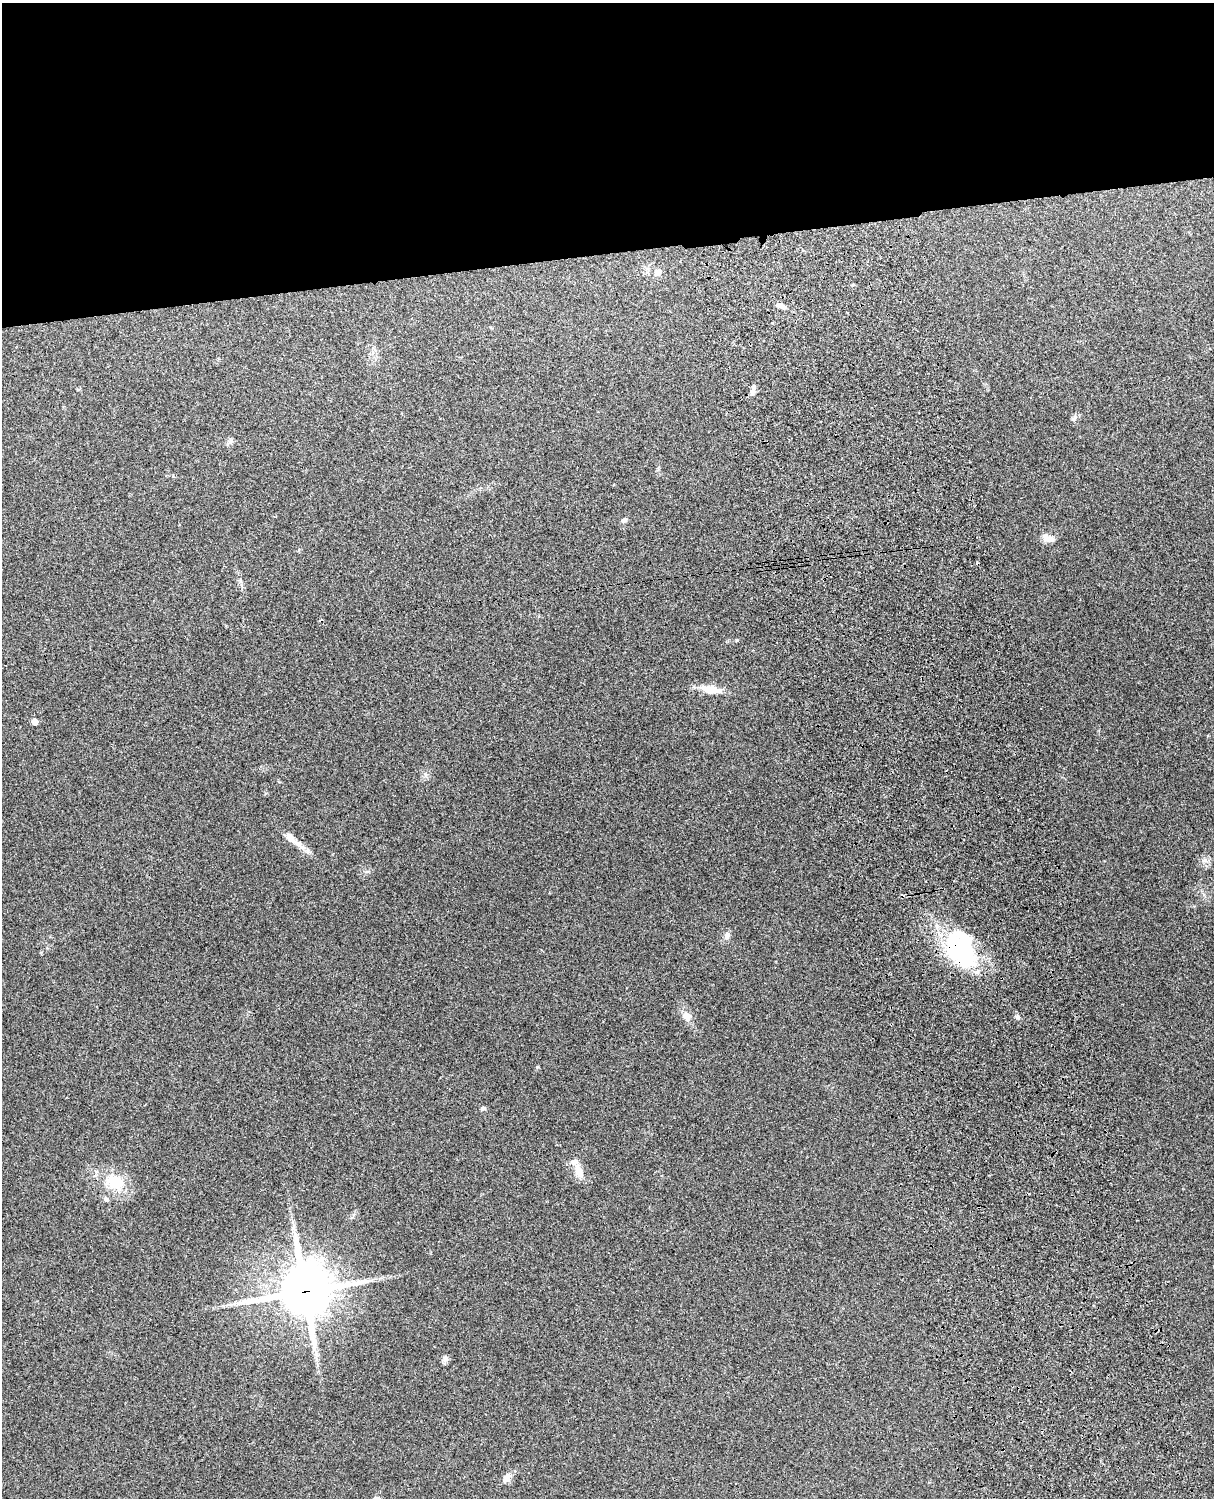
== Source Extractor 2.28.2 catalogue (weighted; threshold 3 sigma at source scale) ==
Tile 2 of 4 x 3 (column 2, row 1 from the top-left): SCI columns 1332-2543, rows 3156-4651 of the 5088 x 4928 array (HDU 1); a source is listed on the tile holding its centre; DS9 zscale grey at full resolution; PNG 1216 x 1500 px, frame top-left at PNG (2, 3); no overlay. Shown black and unused: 17% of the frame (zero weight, under 3 of 4 exposures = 6% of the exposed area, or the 3 px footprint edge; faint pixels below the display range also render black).
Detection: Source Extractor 2.28.2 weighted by HDU 2 'WHT'; one run over the whole footprint, this tile lists its part. Background 0.264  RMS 0.0089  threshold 0.0402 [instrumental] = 3 sigma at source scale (4.5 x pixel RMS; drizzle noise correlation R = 1.50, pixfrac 1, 0.05/0.05 arcsec/px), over >= 5 px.
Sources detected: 25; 1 cosmic-ray / hot-pixel residue — not listed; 2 inside a brighter listed object's ellipse — not listed separately; the other 22 listed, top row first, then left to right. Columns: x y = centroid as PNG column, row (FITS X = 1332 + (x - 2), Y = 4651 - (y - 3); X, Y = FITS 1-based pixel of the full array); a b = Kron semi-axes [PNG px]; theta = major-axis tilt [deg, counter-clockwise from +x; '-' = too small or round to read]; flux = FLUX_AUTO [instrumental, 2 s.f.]
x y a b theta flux
658 272 9 7 18 4.5
780 306 10 5 -19 3.9
753 387 10 7 83 3.4
1074 418 9 6 54 2.7
230 442 7 4 -1 2
624 520 9 5 31 2.4
1048 538 16 9 -20 6.5
710 689 29 9 -8 13
34 722 5 5 - 7.5
289 837 16 7 -46 6.9
1205 860 7 6 - 3.1
727 936 11 7 76 4
961 949 47 29 -62 100
687 1016 14 9 -67 7
1018 1017 7 5 -27 1.9
483 1108 7 5 10 1.8
578 1171 21 9 -69 9.8
115 1182 23 17 -13 28
106 1199 7 6 - 2.4
305 1291 19 17 15 3500
445 1358 9 8 - 3
507 1477 15 8 57 5.6
Overlapping masked pixels (flux is a lower limit): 2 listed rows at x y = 961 949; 305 1291
Unlisted compact peaks at least as high as the median listed source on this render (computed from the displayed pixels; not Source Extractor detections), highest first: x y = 537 1067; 737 640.